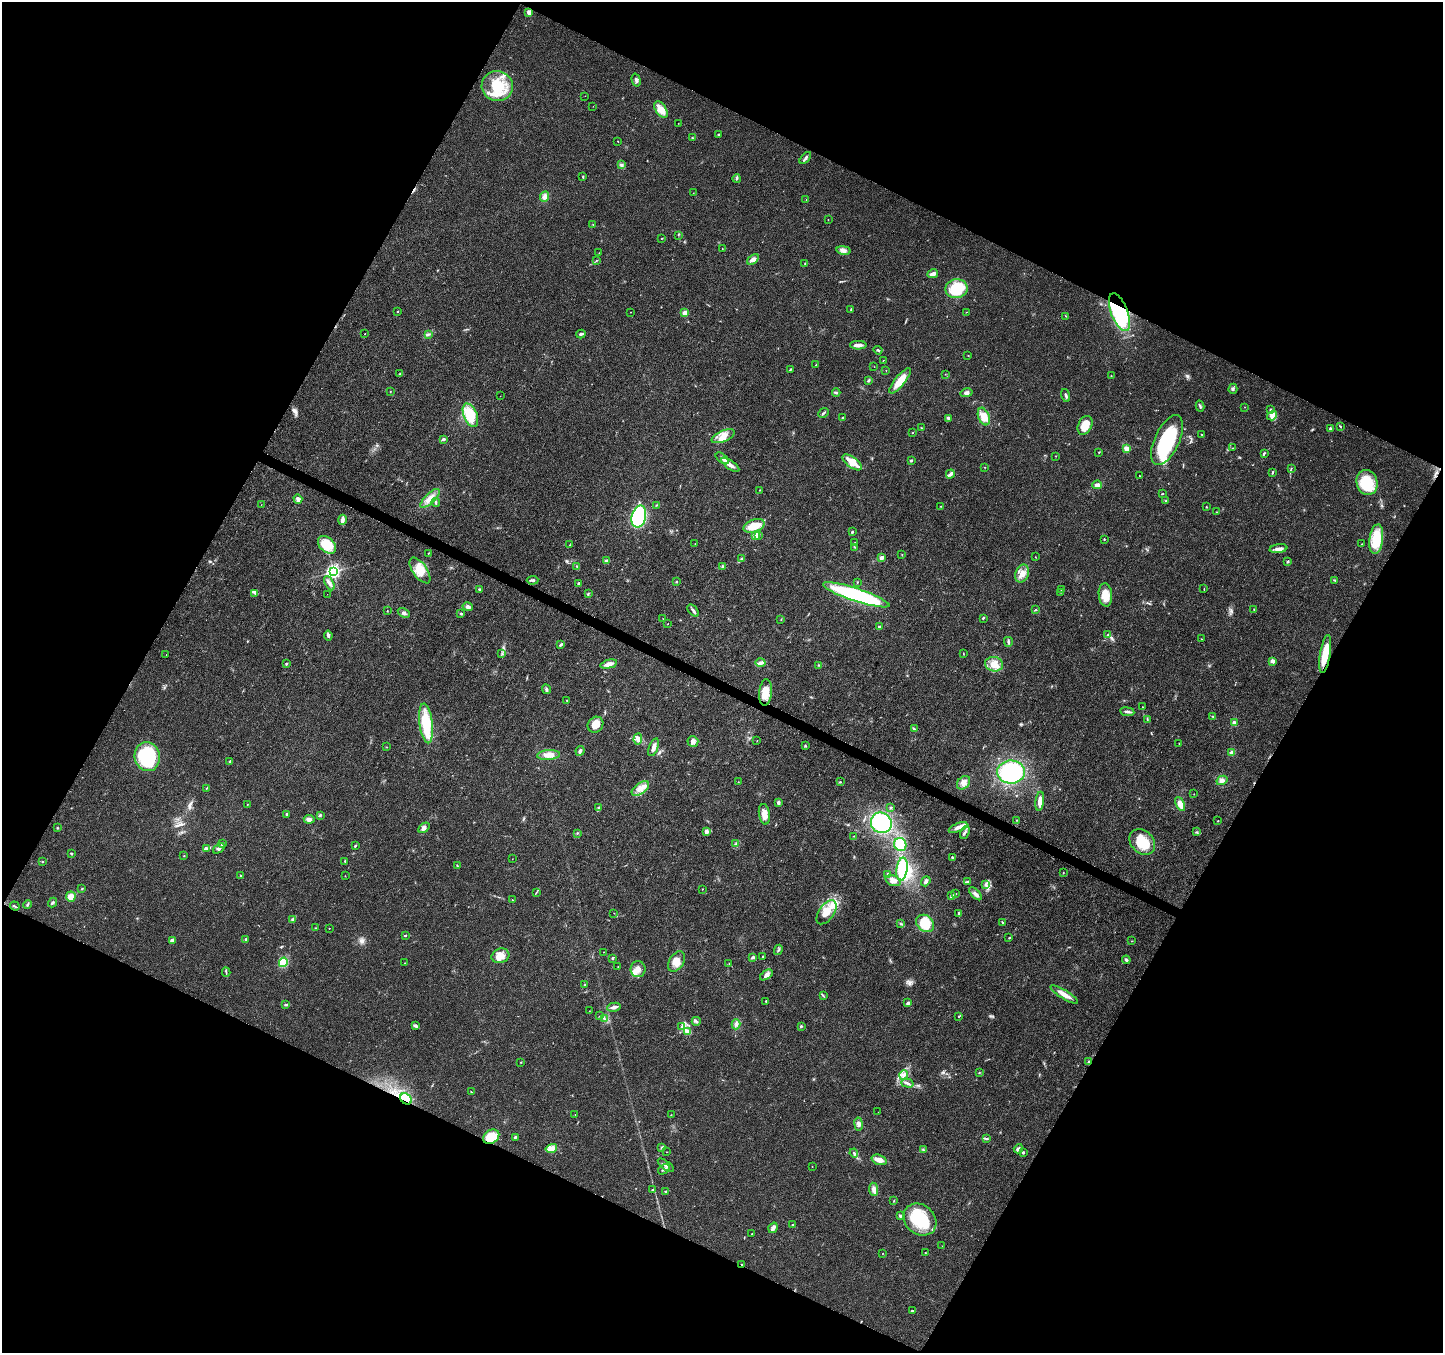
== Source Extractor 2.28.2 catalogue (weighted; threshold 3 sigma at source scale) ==
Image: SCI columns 9-5772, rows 267-5669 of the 5773 x 5868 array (HDU 1 of 3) = the unmasked area's bounding box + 8 px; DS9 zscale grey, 4 x 4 block average (1 PNG px = mean of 4 x 4 image px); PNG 1445 x 1355 px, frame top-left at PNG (2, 2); each listed source drawn as its Kron ellipse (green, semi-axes under 4 px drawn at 4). Shown black and unused: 46% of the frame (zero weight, under 3 of 4 exposures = <1% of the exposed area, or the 3 px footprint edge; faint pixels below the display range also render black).
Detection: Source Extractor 2.28.2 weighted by HDU 2 'WHT'. Background 0.0174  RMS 0.0028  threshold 0.0127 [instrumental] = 3 sigma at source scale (4.5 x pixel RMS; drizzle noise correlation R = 1.50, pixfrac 1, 0.0396/0.0396 arcsec/px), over >= 5 px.
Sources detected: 378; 1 too faint to see at this stretch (4 x 4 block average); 2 inside a brighter object's white glare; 2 cosmic-ray / hot-pixel residue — neither listed nor drawn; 8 coinciding with a brighter row at this scale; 22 inside a brighter listed object's ellipse — not listed separately; the other 343 listed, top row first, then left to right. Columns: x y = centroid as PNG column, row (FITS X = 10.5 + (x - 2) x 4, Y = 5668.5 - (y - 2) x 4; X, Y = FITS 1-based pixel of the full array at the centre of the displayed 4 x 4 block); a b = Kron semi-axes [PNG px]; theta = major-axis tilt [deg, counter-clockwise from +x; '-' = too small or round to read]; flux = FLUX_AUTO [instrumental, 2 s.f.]
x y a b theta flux
529 12 2 2 - 27
636 80 6 2 -75 4
497 86 15 15 - 59
585 96 2 2 - 0.32
593 106 2 2 - 0.36
661 110 9 5 -56 19
678 123 2 2 - 0.34
718 134 2 2 - 1.1
693 138 3 2 - 1.3
618 141 2 2 - 0.54
805 158 7 2 48 4.7
621 165 4 2 - 2.3
583 177 3 2 - 1.1
737 179 4 2 - 2
693 193 2 2 - 0.34
545 196 5 4 - 9.1
806 199 2 2 - 0.34
828 220 2 2 - 0.32
593 224 2 2 - 0.55
678 235 2 2 - 0.52
662 238 2 2 - 0.91
722 248 2 2 - 0.65
843 250 7 3 -9 6.1
599 253 2 2 - 0.4
753 260 7 4 37 7.5
596 261 2 2 - 0.68
805 264 2 2 - 1.1
933 274 5 3 - 8.8
956 289 11 9 11 75
851 309 3 2 - 1
397 311 2 2 - 0.94
630 312 2 2 - 0.41
966 312 2 2 - 0.6
1120 312 20 8 -69 190
685 313 2 2 - 32
1066 316 2 2 - 0.61
365 334 2 2 - 0.77
428 334 3 2 - 1.7
581 334 4 2 - 4.7
858 345 8 3 -1 11
878 350 4 2 - 2.5
968 355 2 2 - 0.46
883 360 2 2 - 0.55
816 365 3 2 - 1.7
874 367 2 2 - 0.31
790 369 4 2 - 1.8
886 370 2 2 - 0.46
400 374 3 2 - 1.8
945 374 2 2 - 0.57
1111 376 2 2 - 0.72
868 380 3 2 - 2.4
900 381 16 5 52 31
1233 389 5 3 - 3.5
390 391 2 2 - 0.73
836 393 4 2 - 2.3
966 393 6 4 14 4.6
1066 395 7 2 -73 3.8
500 396 2 2 - 0.33
1200 406 5 2 - 2.4
1245 407 2 2 - 0.43
1270 410 3 2 - 2
823 413 6 2 41 2.9
470 415 12 6 -67 40
1272 416 5 4 - 7.5
984 417 9 5 -69 20
843 418 2 2 - 6.9
948 418 3 3 - 3.3
1085 425 10 6 64 25
1340 426 3 2 - 1.4
921 428 2 2 - 0.99
1330 429 3 2 - 3.6
913 433 2 2 - 0.67
1202 434 2 2 - 0.83
723 436 12 5 23 17
443 439 4 2 - 3
1167 440 27 12 65 120
1233 448 2 2 - 0.63
1127 449 2 2 - 47
1099 452 2 2 - 0.82
1264 453 3 2 - 2.7
1056 456 2 2 - 0.45
722 458 8 3 -40 4.4
911 460 2 2 - 7.7
852 462 11 5 -36 25
730 465 10 4 -35 9.6
985 467 2 2 - 0.54
1291 468 2 2 - 0.54
1272 472 3 2 - 2.1
950 474 5 2 - 7.9
1140 476 2 2 - 0.59
1367 482 12 10 -77 70
1097 485 5 3 - 8.1
759 490 2 2 - 0.56
1163 494 3 2 - 1.1
430 498 12 5 44 16
298 499 5 4 - 5.2
1166 501 2 2 - 0.8
436 503 5 2 - 3.1
261 505 2 2 - 0.35
656 505 3 2 - 1.1
941 506 2 2 - 0.7
1206 507 2 2 - 1.2
1217 512 3 2 - 0.97
639 517 11 7 76 190
342 520 5 3 - 9
754 526 11 6 18 33
852 532 3 2 - 2.4
756 535 2 2 - 66
759 535 2 2 - 2.5
1104 539 2 2 - 1.3
1376 539 15 6 83 58
855 543 2 2 - 1.1
695 544 2 2 - 0.48
1362 544 2 2 - 0.7
327 545 10 7 -44 37
569 545 2 2 - 0.6
855 547 2 2 - 0.52
1278 549 9 3 8 7.1
428 553 2 2 - 0.69
902 555 2 2 - 0.89
1035 557 2 2 - 0.49
881 558 2 2 - 26
741 559 2 2 - 1.1
606 561 4 3 - 3.8
1288 561 4 2 - 1.6
577 566 3 2 - 1.4
722 566 2 2 - 0.88
420 570 15 7 -54 27
333 572 2 2 - 560
1022 573 9 6 66 14
532 580 6 2 3 3.1
1335 580 3 2 - 1.9
676 582 2 2 - 1.4
857 582 2 2 - 0.78
329 583 8 3 -62 5.8
579 583 3 2 - 1.7
479 589 2 2 - 2.2
1061 589 2 2 - 0.56
1204 589 3 2 - 0.74
1060 592 2 2 - 0.85
255 593 4 2 - 2.8
327 594 2 2 - 0.23
588 594 3 2 - 1.6
856 595 35 6 -18 230
1105 595 12 6 -84 24
468 607 5 4 - 4.6
1254 609 2 2 - 0.94
693 610 7 2 -49 4
1035 610 3 2 - 1.1
387 611 3 2 - 0.69
404 613 6 3 -30 4
461 614 3 2 - 2.3
983 618 3 2 - 1.2
663 619 2 2 - 0.5
781 620 2 2 - 0.72
668 624 2 2 - 0.48
879 627 2 2 - 11
1108 634 2 2 - 0.91
328 635 5 3 - 3.3
1201 639 2 2 - 0.54
1008 642 5 3 - 2.9
561 645 4 2 - 3
502 654 2 2 - 1.1
963 654 2 2 - 0.85
1325 654 19 5 80 38
166 655 2 2 - 0.4
1272 661 2 2 - 16
287 663 4 2 - 1.7
761 663 5 4 - 5.1
609 664 8 3 14 12
994 664 9 7 -14 17
819 665 2 2 - 0.93
546 689 5 3 - 2.9
766 692 13 6 84 23
567 700 2 2 - 1.1
1142 707 2 2 - 0.54
1127 712 7 2 -8 4.4
1212 716 3 2 - 1.5
1147 719 3 2 - 1.2
426 723 20 6 -83 67
1234 723 3 3 - 6.8
595 725 8 7 - 19
914 729 3 2 - 2.1
638 739 6 3 85 6.1
757 740 2 2 - 0.41
693 742 5 5 - 6.3
1179 744 2 2 - 0.62
805 746 3 2 - 1.5
387 747 2 2 - 0.4
654 747 9 3 69 7.9
580 751 5 2 - 4.2
1231 752 4 3 - 4.4
548 755 11 5 4 13
147 757 14 12 -77 160
230 761 3 2 - 2
1011 772 14 11 3 180
1222 780 6 4 31 7
738 782 2 2 - 0.68
840 782 3 2 - 1.5
964 783 7 5 48 9.4
206 788 3 2 - 0.94
640 789 10 5 36 14
1194 794 2 2 - 0.49
1040 801 9 4 83 11
778 803 4 3 - 4
247 804 2 2 - 0.48
1180 804 8 4 -65 13
599 807 3 2 - 1.7
891 808 2 2 - 1.2
287 814 3 2 - 2.2
764 814 10 5 -80 15
320 815 3 2 - 1.9
309 819 5 4 - 6.7
1016 820 2 2 - 0.54
1218 821 2 2 - 1.5
881 823 11 10 - 120
958 827 10 3 22 8.7
57 828 2 2 - 1.2
424 828 6 4 33 5.3
706 832 4 3 - 6.4
965 832 7 2 64 3.6
1196 832 4 2 - 1.8
577 833 2 2 - 1.2
854 836 2 2 - 0.66
1142 842 14 11 -44 47
222 843 2 2 - 1.3
736 844 2 2 - 1.6
900 845 7 6 - 38
355 846 2 2 - 2.3
207 848 4 3 - 3.4
219 848 6 4 38 5.7
71 853 3 3 - 1.6
184 856 2 2 - 0.99
952 857 3 2 - 2.1
512 859 2 2 - 0.36
43 862 2 2 - 0.95
345 862 4 2 - 1.5
457 865 3 2 - 1.1
902 869 11 5 82 64
1063 873 2 2 - 0.84
240 875 3 2 - 1.2
888 875 4 3 - 5.2
345 876 2 2 - 0.57
893 881 8 5 -16 8.1
926 881 5 3 - 4.2
967 882 4 2 - 2.3
986 885 4 2 - 2.6
82 889 3 2 - 1.1
702 889 2 2 - 0.62
536 893 2 2 - 0.88
956 894 2 2 - 0.63
975 894 8 3 -45 6.5
952 895 4 3 - 2.7
71 897 5 5 - 14
512 900 2 2 - 1.2
52 903 5 2 - 3
27 905 5 2 - 2.6
15 906 5 2 - 1.9
826 912 14 7 55 26
614 913 2 2 - 0.39
959 913 3 2 - 2.3
293 919 3 2 - 2.3
925 923 10 8 -40 50
1003 923 3 2 - 1.5
900 924 3 2 - 1.5
316 928 2 2 - 0.69
329 928 2 2 - 0.96
405 935 2 2 - 1.9
1009 938 2 2 - 0.57
172 940 3 2 - 9.1
246 940 3 2 - 2.6
1132 941 3 2 - 0.72
778 950 5 2 - 2.3
604 952 2 2 - 0.47
500 956 9 7 17 18
753 957 4 3 - 3.2
763 957 2 2 - 1.1
613 958 3 2 - 2
1126 960 4 3 - 2.9
283 962 5 4 - 33
676 962 11 7 58 18
405 963 2 2 - 1
729 964 2 2 - 0.49
618 967 2 2 - 0.94
638 969 8 7 - 14
226 972 4 2 - 2
766 975 7 4 35 7.1
584 985 2 2 - 1
1064 994 16 4 -31 15
823 995 2 2 - 0.71
766 1001 2 2 - 1.8
908 1003 3 3 - 4.5
286 1005 2 2 - 1.1
614 1007 7 3 12 6
589 1011 2 2 - 0.49
600 1016 2 2 - 0.56
959 1017 2 2 - 0.99
604 1018 3 2 - 1.5
696 1021 4 2 - 2.9
736 1024 5 2 - 3.6
415 1025 4 3 - 2.7
682 1026 3 2 - 2
801 1026 2 2 - 5.8
688 1031 4 2 - 16
521 1062 2 2 - 0.78
1089 1062 3 2 - 2
979 1073 2 2 - 0.88
903 1075 5 4 - 6.7
907 1083 6 2 -16 4.1
471 1092 2 2 - 1.1
406 1099 6 5 - 31
878 1112 2 2 - 0.27
575 1115 2 2 - 0.48
671 1115 2 2 - 0.72
859 1124 6 3 -81 4.7
491 1137 8 6 34 36
515 1137 4 2 - 2.4
987 1139 3 2 - 0.94
662 1147 3 2 - 1.9
551 1148 6 4 15 7.4
923 1149 2 2 - 0.96
1018 1149 5 3 - 3.1
666 1152 2 2 - 0.42
1023 1152 2 2 - 2.3
854 1153 4 2 - 2.8
879 1160 8 5 -19 13
666 1165 9 2 -37 4.8
812 1166 2 2 - 0.48
664 1169 6 3 35 4.7
874 1189 7 4 -82 7.7
652 1190 3 2 - 1.7
666 1191 3 2 - 1.8
894 1201 2 2 - 1
900 1216 2 2 - 3
920 1220 18 14 -41 86
793 1225 3 2 - 1.4
773 1228 5 3 - 8.5
752 1234 2 2 - 1.9
942 1246 2 2 - 0.26
883 1253 2 2 - 0.54
925 1253 2 2 - 0.63
741 1264 2 2 - 0.91
912 1311 3 2 - 2.3
Overlapping masked pixels (flux is a lower limit): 5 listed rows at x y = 1120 312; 1325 654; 406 1099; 491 1137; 741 1264
Diffuse or blended objects may show on this block-average render without a row.